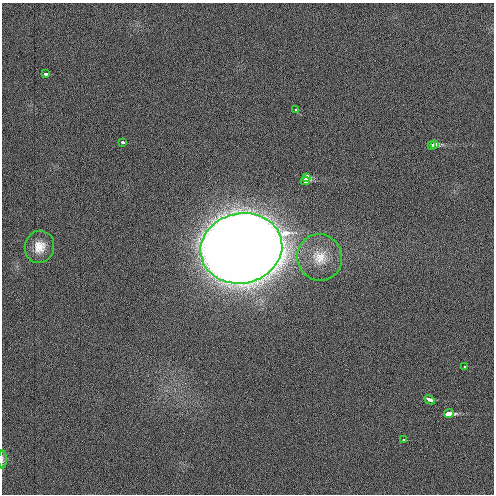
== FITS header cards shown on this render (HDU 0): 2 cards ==
NAXIS1  =                  492 / Axis length
NAXIS2  =                  492 / Axis length

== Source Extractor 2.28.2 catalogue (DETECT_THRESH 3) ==
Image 492 x 492 px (HDU 0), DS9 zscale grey, 1 PNG px = 1 image px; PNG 496 x 496 px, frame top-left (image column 1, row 492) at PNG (2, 3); each listed source drawn as its Kron ellipse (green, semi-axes under 4 px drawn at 4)
Background 3.62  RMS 3.2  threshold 9.48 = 3 sigma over >= 5 px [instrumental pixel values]
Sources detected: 15; all 15 listed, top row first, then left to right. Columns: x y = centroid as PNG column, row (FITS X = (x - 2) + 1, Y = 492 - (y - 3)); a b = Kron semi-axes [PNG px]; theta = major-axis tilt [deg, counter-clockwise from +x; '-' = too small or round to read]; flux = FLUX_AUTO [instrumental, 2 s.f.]
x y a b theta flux
45 74 4 3 - 1.4e+03
296 110 4 3 - 5.8e+02
123 143 3 3 - 1.1e+03
435 144 4 3 - 5.4e+03
431 146 3 3 - 4.9e+03
307 178 4 3 - 4.5e+03
305 181 4 3 - 1.0e+04
39 247 16 14 74 3.3e+03
241 248 41 35 12 2.1e+06
320 257 23 22 - 6.0e+03
465 366 3 2 - 4.5e+02
430 400 6 3 -26 2.0e+03
449 414 5 3 - 3.5e+04
403 440 3 2 - 4.4e+02
3 460 9 4 -90 4.3e+02
At the frame edge (FLAGS 8, measured only in part): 1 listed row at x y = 3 460